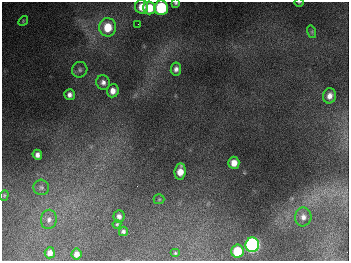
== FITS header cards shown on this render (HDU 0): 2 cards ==
NAXIS1  =                  347
NAXIS2  =                  259

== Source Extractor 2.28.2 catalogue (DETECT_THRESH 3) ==
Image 347 x 259 px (HDU 0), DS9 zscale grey, 1 PNG px = 1 image px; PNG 351 x 263 px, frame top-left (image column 1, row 259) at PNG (2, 2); each listed source drawn as its Kron ellipse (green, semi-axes under 4 px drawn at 4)
Background 675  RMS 50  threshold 150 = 3 sigma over >= 5 px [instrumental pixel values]
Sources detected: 31; all 31 listed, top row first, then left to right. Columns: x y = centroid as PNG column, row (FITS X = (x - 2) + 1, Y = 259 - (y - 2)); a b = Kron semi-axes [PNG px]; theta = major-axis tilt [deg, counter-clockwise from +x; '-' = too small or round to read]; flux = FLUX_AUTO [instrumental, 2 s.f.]
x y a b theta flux
299 2 4 3 - 3.0e+03
176 3 4 3 - 5.2e+03
142 7 7 6 - 4.1e+04
149 8 6 6 - 6.5e+04
161 8 7 6 - 2.6e+05
23 21 5 4 - 4.4e+03
138 24 2 2 - 1.9e+03
108 27 9 8 - 8.5e+04
312 32 6 4 -73 4.8e+03
176 69 6 5 - 1.3e+04
80 70 8 7 - 1.0e+04
103 82 7 6 - 1.5e+04
113 91 6 5 - 2.3e+04
69 95 5 5 - 1.4e+04
330 96 8 6 78 2.1e+04
37 155 5 4 - 1.4e+04
234 163 6 5 - 3.6e+04
180 172 8 5 83 4.2e+04
41 187 8 7 - 1.2e+04
4 195 5 4 - 4.2e+03
159 199 5 5 - 4.0e+03
119 216 6 5 - 1.3e+04
303 217 9 8 - 2.0e+04
49 219 10 8 79 1.7e+04
117 224 4 4 - 4.4e+03
123 231 5 4 - 8.7e+03
252 245 7 7 - 1.1e+06
237 251 6 6 - 1.2e+05
50 253 5 5 - 1.7e+04
175 253 5 4 - 4.9e+03
77 254 5 5 - 1.9e+04
At the frame edge (FLAGS 8, measured only in part): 3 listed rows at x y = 299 2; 176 3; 161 8